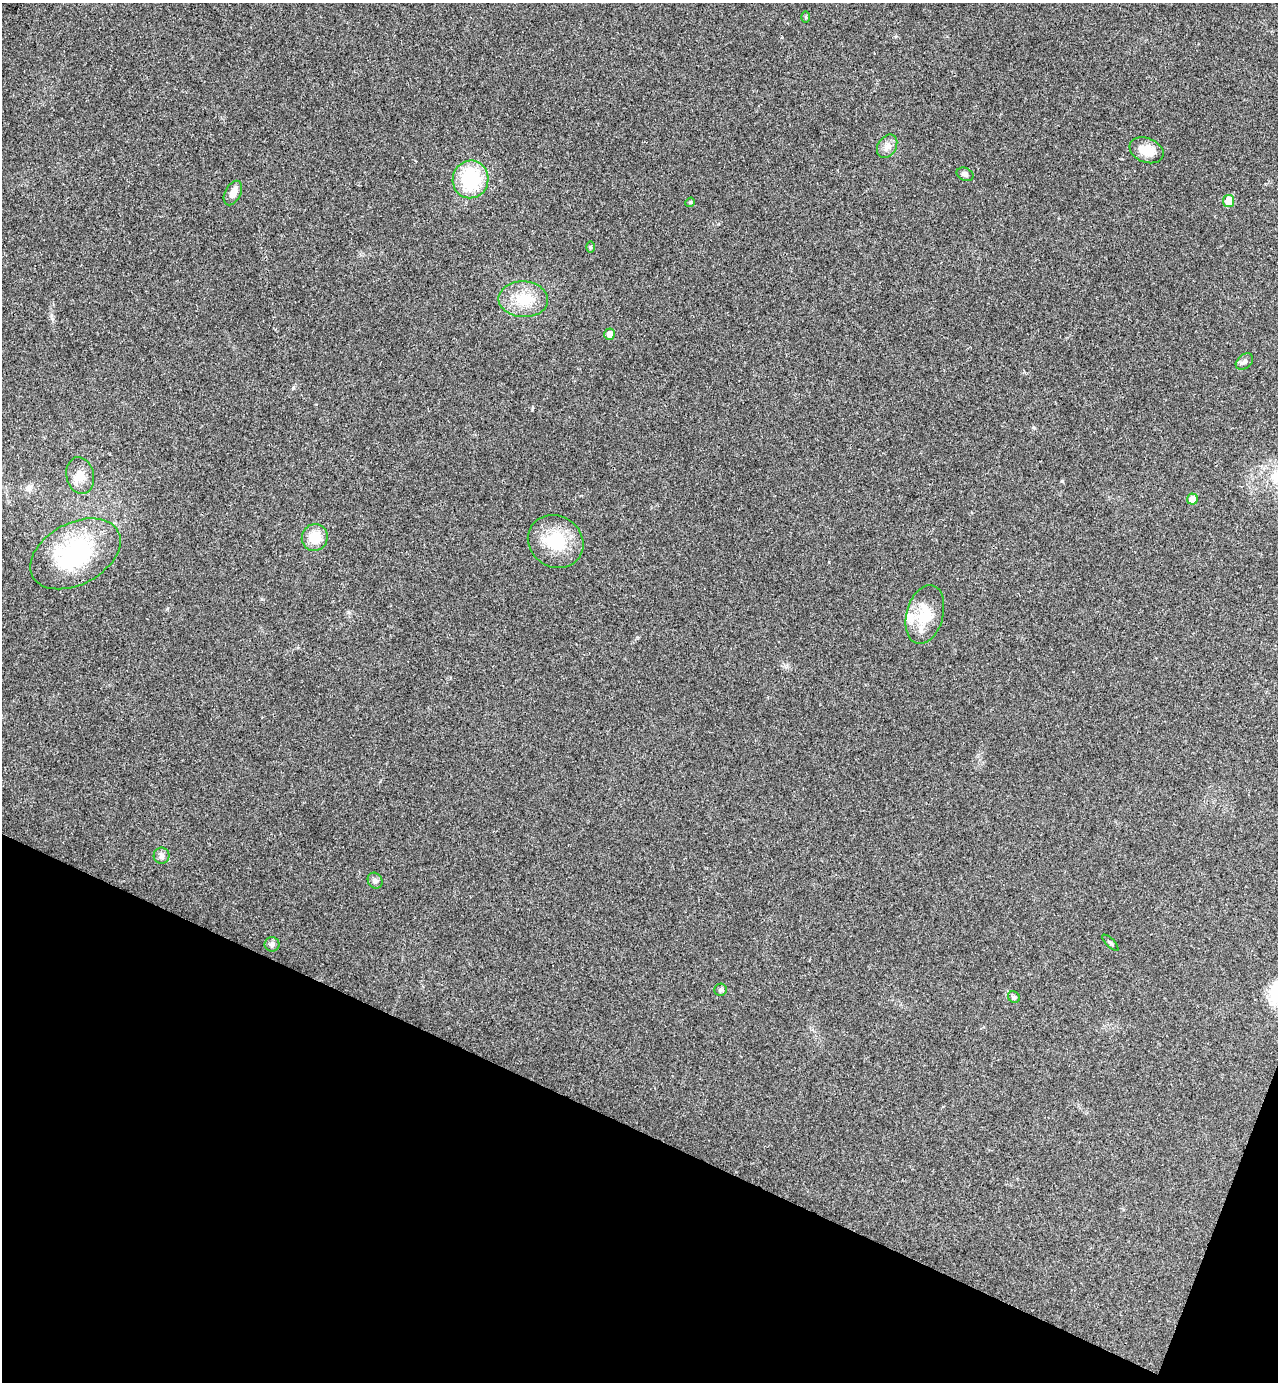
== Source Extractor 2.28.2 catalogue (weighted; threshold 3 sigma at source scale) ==
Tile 15 of 4 x 4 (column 3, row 4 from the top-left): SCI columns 2742-4017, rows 30-1409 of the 5616 x 5577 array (HDU 1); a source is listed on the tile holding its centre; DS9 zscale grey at full resolution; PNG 1280 x 1384 px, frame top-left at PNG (2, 3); each listed source drawn as its Kron ellipse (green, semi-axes under 4 px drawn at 4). Shown black and unused: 19% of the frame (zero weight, under 3 of 4 exposures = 6% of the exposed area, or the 3 px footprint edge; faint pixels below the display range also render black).
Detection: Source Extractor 2.28.2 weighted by HDU 2 'WHT'; one run over the whole footprint, this tile lists its part. Background 0.0456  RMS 0.0051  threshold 0.0229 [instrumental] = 3 sigma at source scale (4.5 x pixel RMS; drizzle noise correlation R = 1.50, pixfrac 1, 0.05/0.05 arcsec/px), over >= 5 px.
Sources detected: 25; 1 inside a brighter listed object's ellipse — not listed separately; the other 24 listed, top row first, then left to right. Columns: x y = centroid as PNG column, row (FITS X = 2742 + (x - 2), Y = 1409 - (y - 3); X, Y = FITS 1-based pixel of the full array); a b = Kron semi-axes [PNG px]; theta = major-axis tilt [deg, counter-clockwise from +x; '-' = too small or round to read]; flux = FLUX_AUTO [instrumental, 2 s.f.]
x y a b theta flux
806 17 5 3 - 0.57
887 146 13 9 56 3.3
1147 150 18 12 -22 8
965 174 9 6 -25 1.4
471 179 19 18 - 30
233 193 13 7 62 4
1229 201 6 5 - 7.5
690 202 5 4 - 0.66
591 247 6 4 89 0.64
523 299 25 18 -2 13
610 334 5 5 - 4.2
1244 362 10 6 40 1.5
80 476 19 13 -77 6.3
1192 499 5 5 - 6.2
315 537 13 13 - 9.9
556 542 29 25 -33 21
75 554 48 30 28 54
925 615 30 18 75 15
162 856 8 8 - 1.7
375 881 8 7 - 1.5
1110 943 11 3 -45 0.77
272 944 7 7 - 1.5
720 990 6 6 - 1.1
1014 997 6 5 - 0.99
Unlisted compact peaks at least as high as the median listed source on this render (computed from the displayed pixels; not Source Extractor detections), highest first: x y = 1062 481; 293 388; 348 612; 532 410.